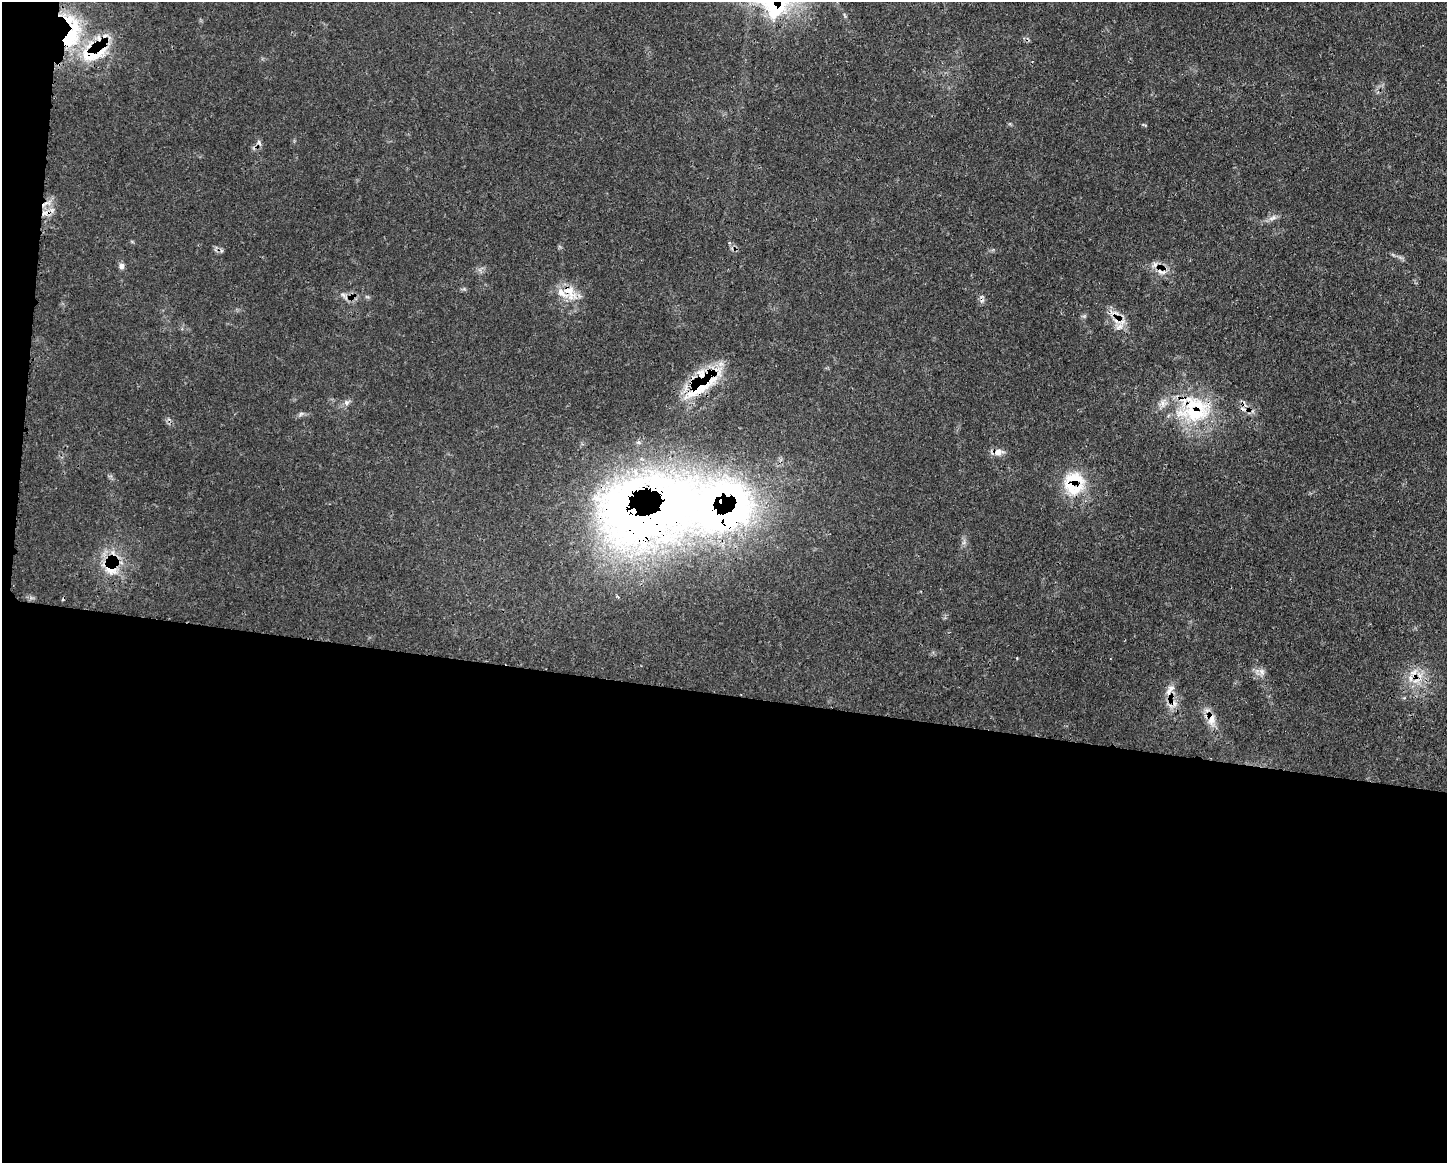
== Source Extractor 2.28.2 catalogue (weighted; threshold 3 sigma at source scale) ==
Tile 10 of 3 x 4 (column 1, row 4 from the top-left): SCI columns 122-1566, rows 10-1170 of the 4688 x 4656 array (HDU 1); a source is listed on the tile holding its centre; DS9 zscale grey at full resolution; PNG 1449 x 1165 px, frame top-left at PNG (2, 2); no overlay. Shown black and unused: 42% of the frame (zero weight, under 3 of 4 exposures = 2% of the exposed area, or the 3 px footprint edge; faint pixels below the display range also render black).
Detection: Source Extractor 2.28.2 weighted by HDU 2 'WHT'; one run over the whole footprint, this tile lists its part. Background 0.0546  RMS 0.0033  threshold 0.0148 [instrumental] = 3 sigma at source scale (4.5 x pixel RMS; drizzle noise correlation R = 1.50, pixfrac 1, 0.05/0.05 arcsec/px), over >= 5 px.
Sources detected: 39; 2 rendered entirely black (masked); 7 cosmic-ray / hot-pixel residue — not listed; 8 inside a brighter listed object's ellipse — not listed separately; the other 22 listed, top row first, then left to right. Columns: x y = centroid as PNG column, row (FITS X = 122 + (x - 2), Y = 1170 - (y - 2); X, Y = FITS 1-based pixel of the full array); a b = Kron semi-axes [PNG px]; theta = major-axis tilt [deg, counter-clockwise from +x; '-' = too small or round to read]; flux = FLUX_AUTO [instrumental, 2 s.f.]
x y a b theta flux
71 36 52 23 66 26
91 54 33 29 -76 20
259 142 9 4 -58 0.79
44 213 10 7 0 2.5
1273 218 12 7 22 1.6
729 242 4 3 - 0.65
122 266 8 7 - 1.2
569 292 25 14 -53 7.2
344 296 14 5 -48 1.6
367 297 6 4 -19 0.51
1117 320 15 7 35 3
701 386 60 18 34 20
346 402 8 7 - 1.1
1195 413 59 22 -5 26
301 414 7 4 45 0.71
998 452 10 8 5 2.7
1074 479 36 23 -33 14
111 568 27 25 70 13
1262 672 9 7 -58 1.6
1414 673 17 12 73 5.2
1170 689 18 7 50 2.6
1211 719 19 10 85 3.8
Overlapping masked pixels (flux is a lower limit): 12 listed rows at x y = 71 36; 91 54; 44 213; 569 292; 1117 320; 701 386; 1195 413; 1074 479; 111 568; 1414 673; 1170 689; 1211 719